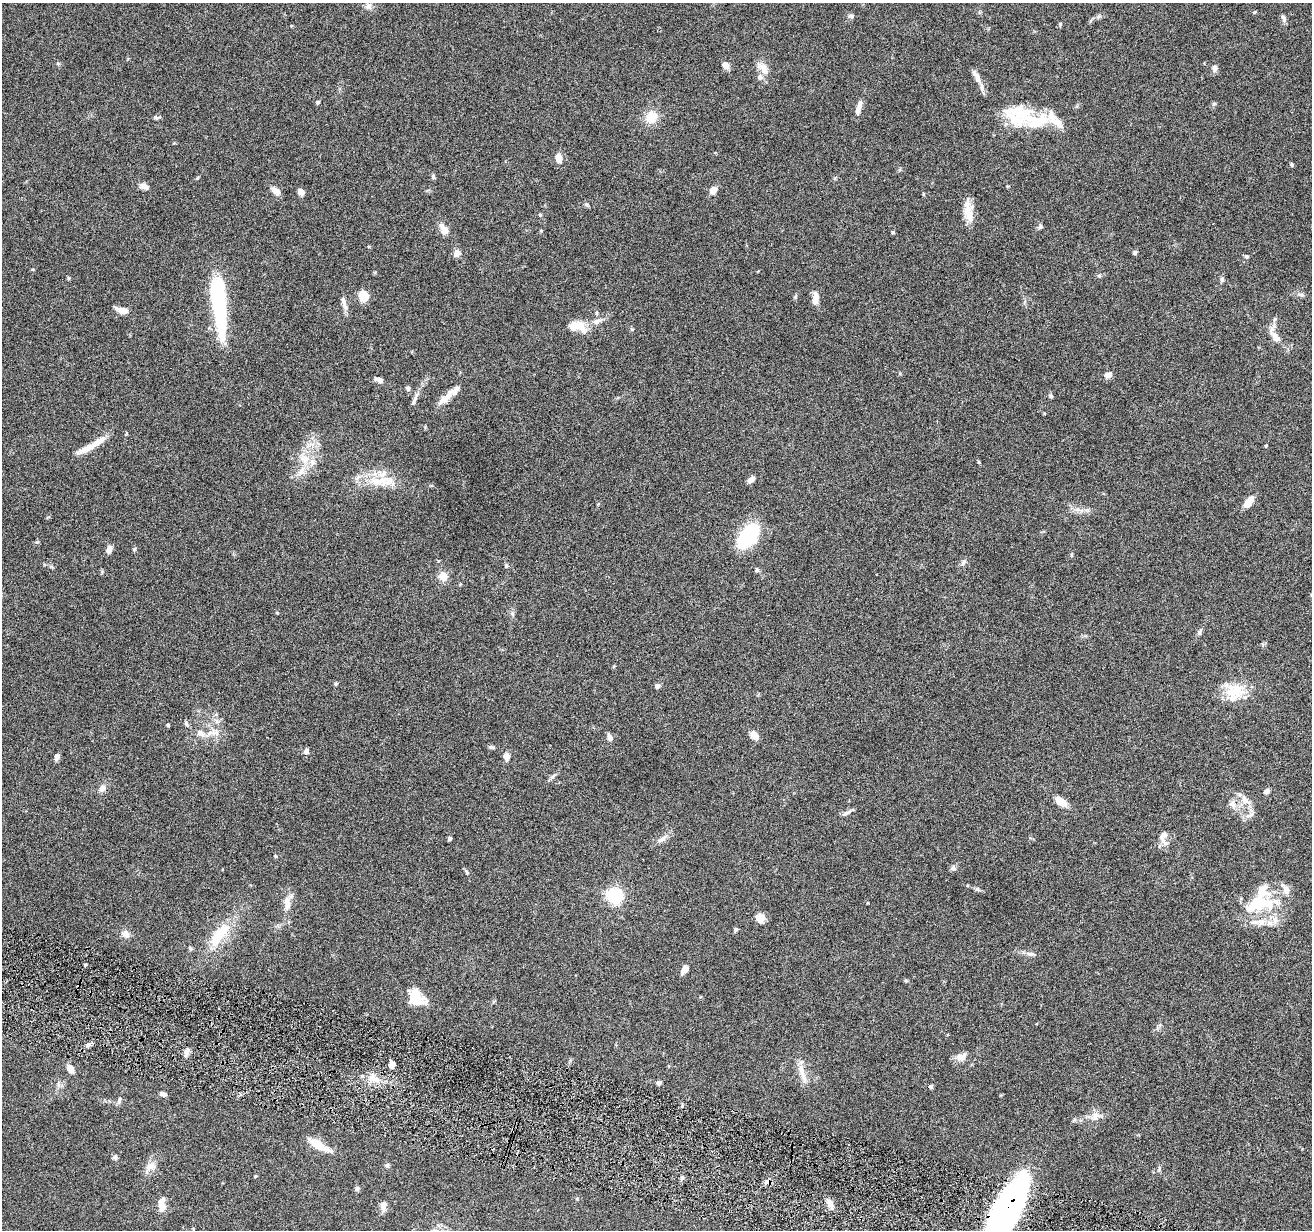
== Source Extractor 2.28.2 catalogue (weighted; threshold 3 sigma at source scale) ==
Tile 6 of 4 x 4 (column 2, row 2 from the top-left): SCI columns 1313-2622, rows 2712-3939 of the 5242 x 5295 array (HDU 1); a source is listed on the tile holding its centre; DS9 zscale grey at full resolution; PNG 1314 x 1232 px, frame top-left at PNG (2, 3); no overlay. Shown black and unused: <1% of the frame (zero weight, under 4 of 8 exposures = <1% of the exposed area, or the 3 px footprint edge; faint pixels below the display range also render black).
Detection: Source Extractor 2.28.2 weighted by HDU 2 'WHT'; one run over the whole footprint, this tile lists its part. Background 0.0772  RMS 0.0044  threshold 0.0181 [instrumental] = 3 sigma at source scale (4.09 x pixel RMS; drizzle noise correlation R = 1.36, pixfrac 0.8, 0.05/0.05 arcsec/px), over >= 5 px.
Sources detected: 146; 3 inside a brighter object's white glare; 1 cosmic-ray / hot-pixel residue — not listed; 19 inside a brighter listed object's ellipse — not listed separately; the other 123 listed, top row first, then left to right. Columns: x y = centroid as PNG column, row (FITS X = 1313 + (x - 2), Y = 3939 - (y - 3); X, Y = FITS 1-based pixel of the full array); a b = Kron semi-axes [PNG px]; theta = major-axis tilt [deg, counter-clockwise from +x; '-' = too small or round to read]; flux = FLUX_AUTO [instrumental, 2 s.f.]
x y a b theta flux
368 6 9 7 -10 1.5
851 16 6 5 - 0.78
1283 17 10 5 -68 1.1
726 65 9 7 -54 2.3
1215 68 9 7 75 1.6
764 69 19 9 -64 4.1
977 77 20 7 -62 3
318 102 5 4 - 0.52
1214 104 5 5 - 0.58
858 109 13 7 68 2.5
1021 113 29 27 -45 16
156 117 7 4 -2 0.71
651 117 15 13 62 6.5
1056 122 24 11 -39 5.7
558 158 11 7 -80 3
1292 165 5 4 - 0.64
433 177 7 4 -72 0.59
144 186 11 7 -27 2
713 190 10 7 46 2.6
275 191 13 7 -42 2.4
301 192 7 6 - 2
586 205 7 4 -45 0.64
970 215 21 15 -83 5.3
1040 227 6 6 - 0.82
444 229 16 9 -57 3.1
893 232 5 4 - 0.48
1135 252 5 5 - 0.75
457 253 9 8 - 2.1
1246 256 6 5 - 0.66
1222 279 8 5 -90 0.85
1301 294 7 4 -19 0.79
363 296 7 7 - 10
218 297 64 12 -85 51
815 299 14 7 83 3.5
343 300 14 6 -82 2
122 310 13 7 -14 3.5
596 313 6 4 -89 0.52
1275 319 6 4 70 0.68
597 321 13 7 22 2.5
581 328 20 12 -44 5.2
1275 337 17 10 -54 3.7
1108 375 9 7 8 2
379 380 11 6 -17 1.6
408 388 6 6 - 0.75
1051 396 5 5 - 0.79
446 397 26 8 46 4.3
414 400 18 4 66 1.6
1266 446 5 3 - 0.38
88 448 32 7 27 5.7
304 459 13 12 - 5.1
979 462 5 3 - 0.41
302 471 14 8 68 3.4
751 479 10 6 39 1.7
381 481 38 11 -4 10
1248 502 16 8 51 3.4
748 535 31 17 51 22
134 549 5 5 - 0.55
109 550 9 6 70 2
963 562 8 6 72 1.1
506 565 5 5 - 0.55
443 576 11 9 -44 3.7
1199 632 8 5 66 1.1
336 684 5 4 - 0.51
657 686 7 6 - 1
1235 691 27 18 -6 11
186 723 7 5 -64 0.76
168 725 4 3 - 0.56
201 734 14 7 -22 2.6
754 735 11 7 -46 2.7
610 738 9 5 -68 1.7
491 747 8 5 -10 0.74
306 751 6 5 - 1.5
506 756 11 8 -86 1.9
57 757 9 5 63 1.3
553 776 9 3 45 0.87
102 788 9 7 68 2
1267 791 6 5 - 1.8
1245 800 14 9 -58 3.5
1061 802 14 8 -36 4.8
1232 804 10 9 - 2.3
846 813 8 4 31 0.99
1250 815 14 5 25 1.6
1163 835 16 9 65 2.8
449 838 5 4 - 0.67
662 839 17 6 33 2.3
275 856 6 3 -71 0.4
953 868 8 6 -36 0.97
1286 890 12 7 -57 3.4
614 896 6 6 - 90
287 903 21 9 -88 4.2
1255 904 30 15 39 13
760 918 8 7 - 5.9
1260 922 20 9 0 5.2
736 929 5 5 - 0.66
125 934 11 9 -34 2.3
220 934 38 13 54 14
1030 954 13 6 -2 1.5
85 965 4 3 - 0.49
685 969 9 6 54 3.1
416 998 18 13 -55 11
88 1045 8 5 18 1.1
186 1053 11 5 74 1.9
960 1057 12 9 -52 2.6
392 1065 8 6 85 1.9
70 1069 8 6 -56 3.6
802 1073 32 6 -73 4.1
372 1078 13 8 70 3
658 1083 5 5 - 1.2
931 1087 5 5 - 0.79
163 1094 8 5 -24 1.2
119 1100 10 4 85 0.83
1095 1116 13 11 1 3.2
318 1145 25 7 -28 8
115 1157 7 6 - 0.88
387 1165 6 5 - 0.66
150 1166 15 10 32 3.1
1159 1169 7 5 80 0.7
255 1176 4 3 - 0.39
357 1189 6 5 - 0.81
162 1204 19 8 89 3.9
384 1206 13 7 86 2.1
831 1206 12 7 -73 2.4
1005 1212 60 20 61 170
Overlapping masked pixels (flux is a lower limit): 1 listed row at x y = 1005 1212
Isophote crosses this tile's border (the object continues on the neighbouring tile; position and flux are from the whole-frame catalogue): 1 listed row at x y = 1005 1212
Unlisted compact peaks at least as high as the median listed source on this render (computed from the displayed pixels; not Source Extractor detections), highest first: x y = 1060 24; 467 873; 795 297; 277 613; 1254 12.